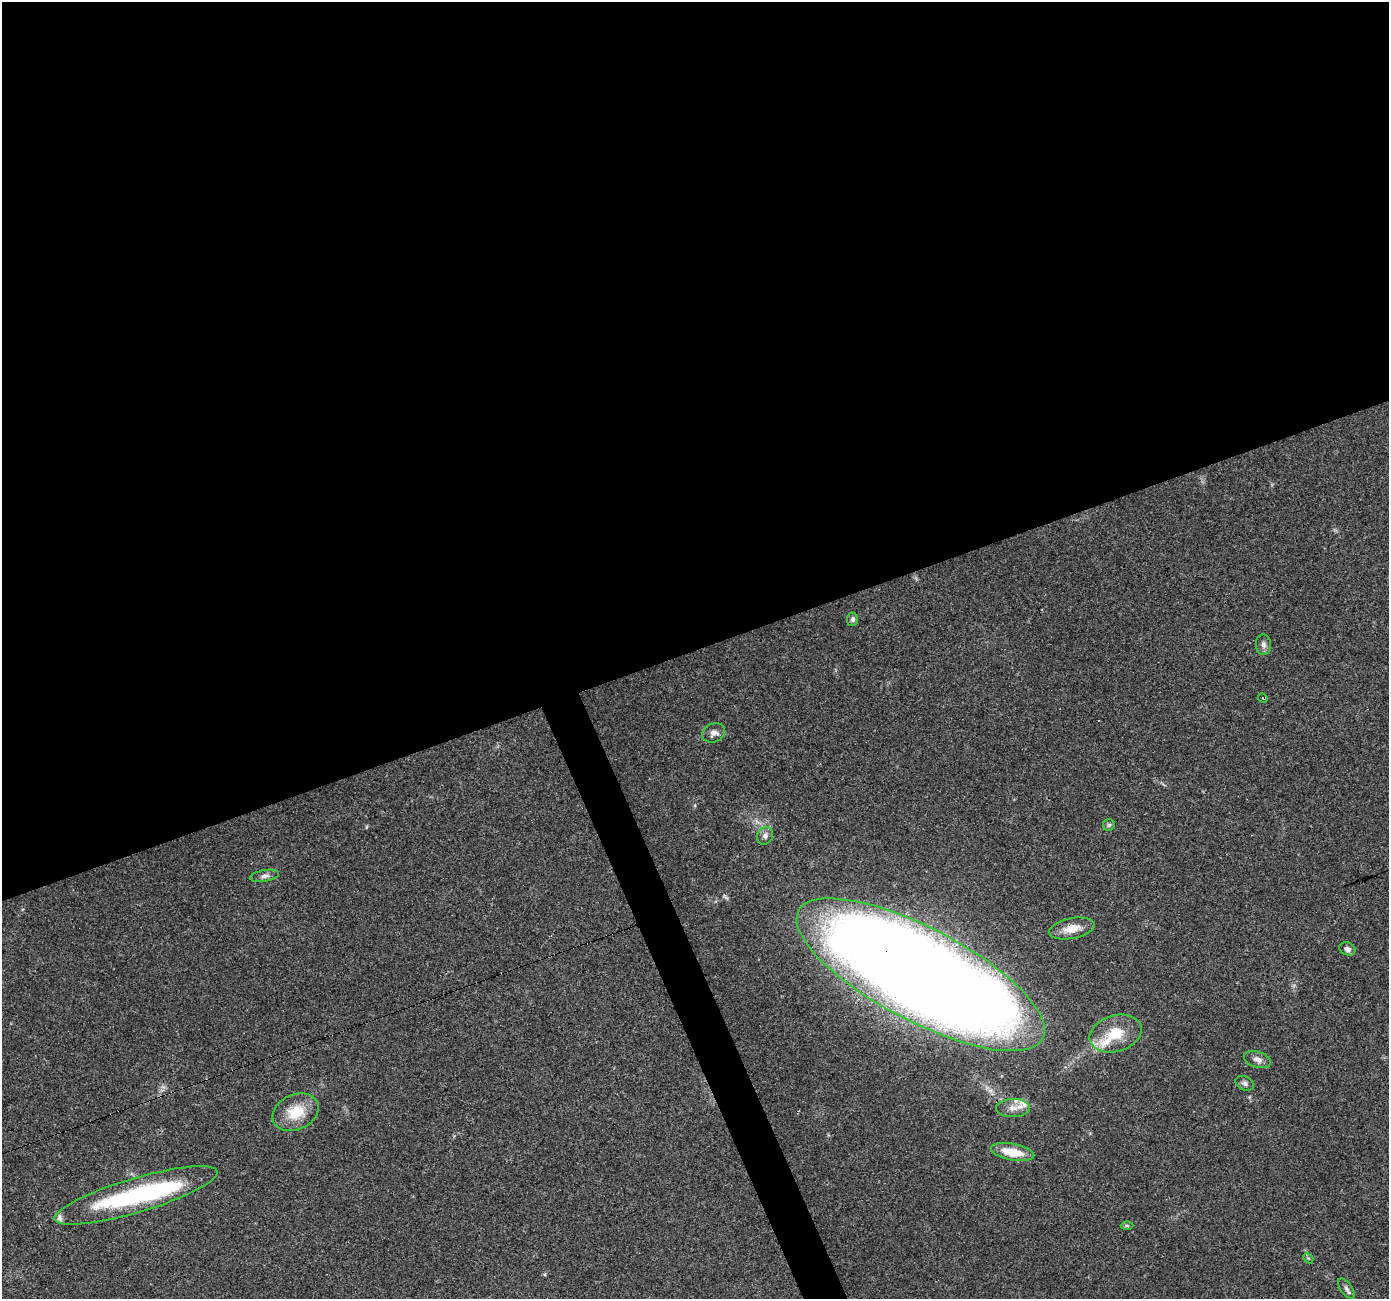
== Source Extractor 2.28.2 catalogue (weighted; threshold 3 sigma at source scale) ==
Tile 2 of 4 x 4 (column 2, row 1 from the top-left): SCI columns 1388-2774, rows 3966-5262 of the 5548 x 5393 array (HDU 1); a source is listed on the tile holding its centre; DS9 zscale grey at full resolution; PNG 1391 x 1301 px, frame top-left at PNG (2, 2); each listed source drawn as its Kron ellipse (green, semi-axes under 4 px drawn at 4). Shown black and unused: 52% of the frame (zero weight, under 3 of 4 exposures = <1% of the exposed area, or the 3 px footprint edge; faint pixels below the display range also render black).
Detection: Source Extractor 2.28.2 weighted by HDU 2 'WHT'; one run over the whole footprint, this tile lists its part. Background 0.0248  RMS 0.0038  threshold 0.017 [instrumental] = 3 sigma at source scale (4.5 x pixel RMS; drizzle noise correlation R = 1.50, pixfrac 1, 0.0396/0.0396 arcsec/px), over >= 5 px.
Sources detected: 26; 1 inside a brighter object's white glare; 1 cosmic-ray / hot-pixel residue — neither listed nor drawn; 4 inside a brighter listed object's ellipse — not listed separately; the other 20 listed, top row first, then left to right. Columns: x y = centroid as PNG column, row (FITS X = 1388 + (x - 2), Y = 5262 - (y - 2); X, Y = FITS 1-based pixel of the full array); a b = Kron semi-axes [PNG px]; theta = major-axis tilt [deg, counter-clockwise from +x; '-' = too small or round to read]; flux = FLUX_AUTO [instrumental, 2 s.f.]
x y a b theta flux
852 619 7 5 86 0.95
1263 645 10 7 -85 1.5
1263 698 5 2 - 0.28
714 733 11 9 25 2.3
1109 825 6 5 - 0.69
765 836 9 7 60 1.6
265 876 14 5 10 1.5
1072 928 23 10 11 5.5
1347 949 8 6 -22 1.3
921 975 138 46 -28 1400
1116 1033 26 18 17 11
1257 1060 14 8 -17 2.1
1245 1083 10 6 -22 1.2
1013 1108 17 9 2 3.4
296 1112 24 17 25 11
1012 1152 22 8 -10 8.8
136 1195 85 17 16 56
1127 1225 6 4 -1 0.52
1308 1258 6 4 -44 0.52
1346 1288 12 5 -53 1.3
Overlapping masked pixels (flux is a lower limit): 1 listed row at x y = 921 975